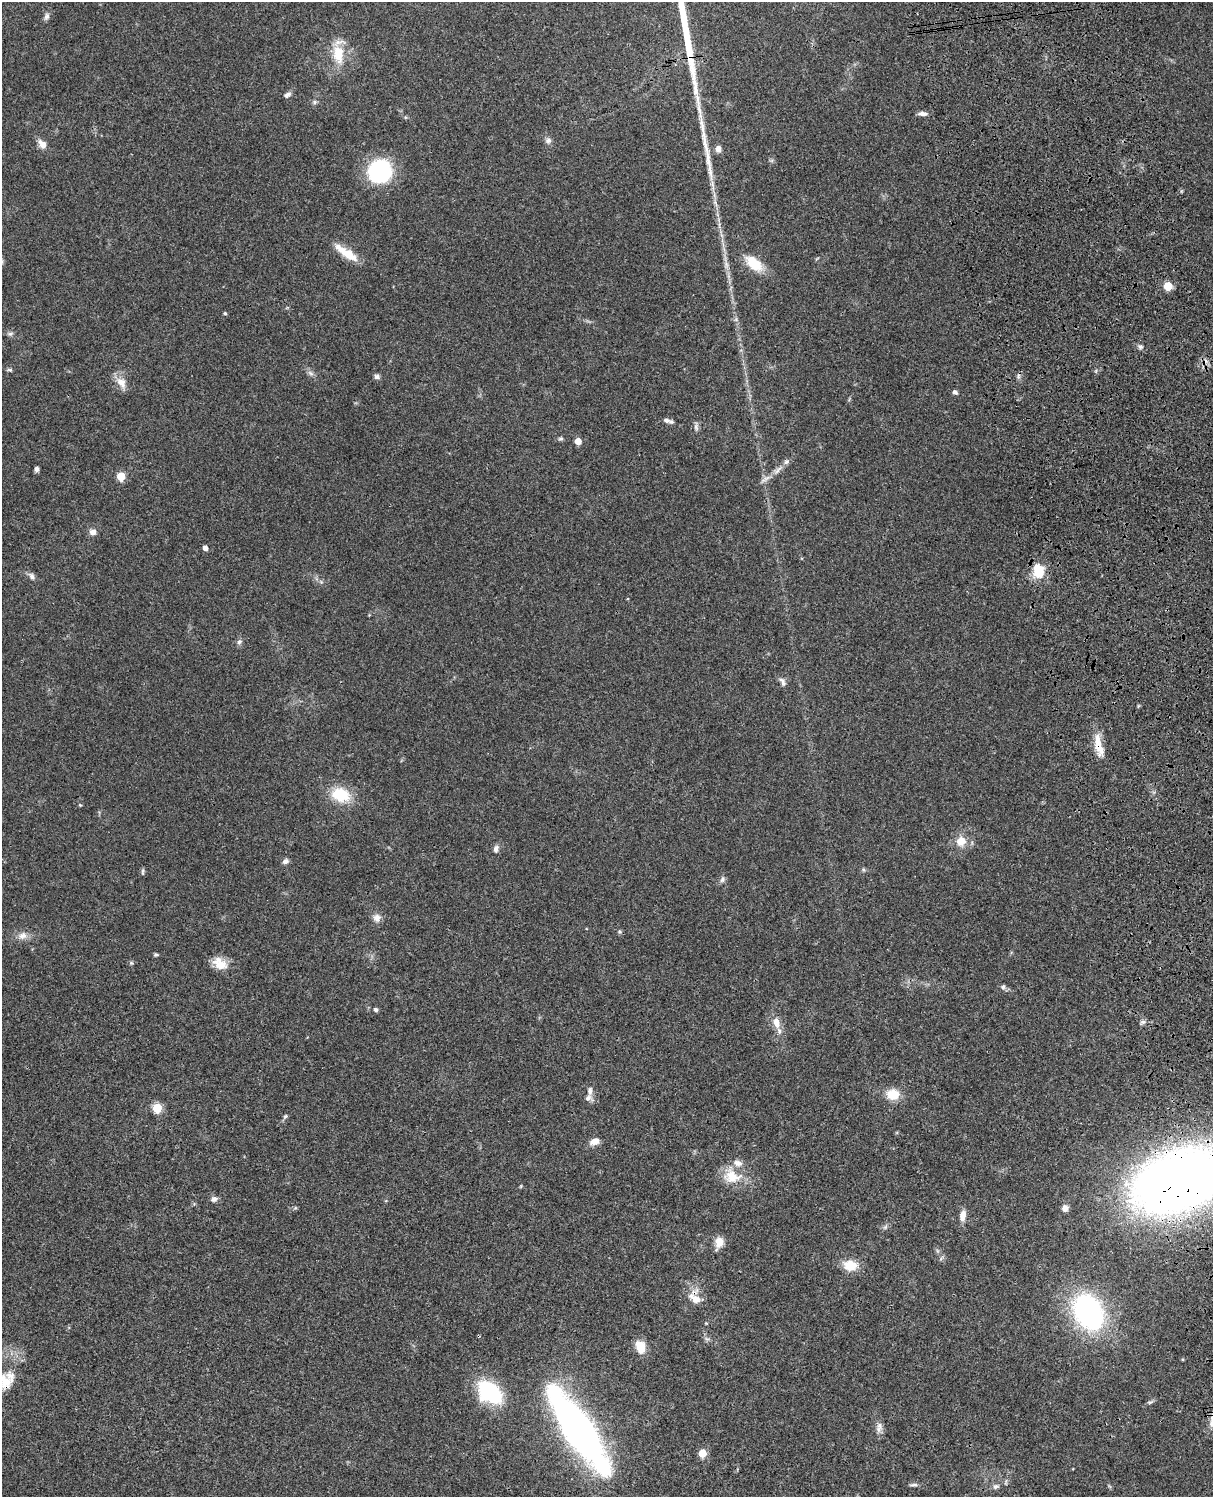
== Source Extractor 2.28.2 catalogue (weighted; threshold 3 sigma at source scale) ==
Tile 6 of 4 x 3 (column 2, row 2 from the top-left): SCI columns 1333-2543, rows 1772-3266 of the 5085 x 4925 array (HDU 1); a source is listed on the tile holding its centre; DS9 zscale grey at full resolution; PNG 1215 x 1499 px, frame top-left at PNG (2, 2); no overlay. Shown black and unused: <1% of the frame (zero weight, under 3 of 4 exposures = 6% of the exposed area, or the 3 px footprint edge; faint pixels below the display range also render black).
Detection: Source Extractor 2.28.2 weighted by HDU 2 'WHT'; one run over the whole footprint, this tile lists its part. Background 0.0895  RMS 0.0062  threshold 0.0278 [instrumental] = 3 sigma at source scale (4.5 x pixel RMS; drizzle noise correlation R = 1.50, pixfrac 1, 0.05/0.05 arcsec/px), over >= 5 px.
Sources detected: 84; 1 inside a brighter object's white glare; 1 cosmic-ray / hot-pixel residue — not listed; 2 inside a brighter listed object's ellipse — not listed separately; the other 80 listed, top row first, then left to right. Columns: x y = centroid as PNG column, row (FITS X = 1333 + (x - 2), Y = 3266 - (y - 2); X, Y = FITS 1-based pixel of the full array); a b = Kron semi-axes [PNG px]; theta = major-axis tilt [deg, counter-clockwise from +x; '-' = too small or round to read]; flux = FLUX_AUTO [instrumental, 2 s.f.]
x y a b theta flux
47 16 11 6 66 2.1
338 54 26 13 -83 15
287 95 9 6 25 2
314 102 6 5 - 1.1
922 114 11 5 -3 2.5
548 140 9 7 2 2.1
42 144 14 8 -49 4.5
718 149 9 7 87 3
380 171 21 20 - 60
712 185 15 5 -79 3.6
346 252 33 9 -35 12
754 263 25 13 -40 14
1168 286 5 5 - 23
225 313 5 4 - 0.81
10 334 8 5 17 1.4
1140 347 7 5 -2 1.4
10 370 7 4 -17 0.99
310 373 10 5 -27 1.9
1018 376 7 4 72 1.3
377 377 7 6 - 1.7
121 383 17 10 -57 6.4
955 392 6 4 -36 1.7
666 420 9 6 -20 2.4
696 427 10 6 -83 1.9
561 439 7 6 - 1.1
578 441 5 5 - 8
786 462 8 6 44 1.8
37 469 5 4 - 1.8
121 476 5 5 - 20
765 479 19 4 34 3.4
93 532 7 6 - 3.7
205 548 4 4 - 3.1
1039 572 14 10 -82 19
32 576 10 6 -55 2.4
239 642 8 7 - 1.7
783 682 12 6 -64 2.4
1099 746 31 9 -77 10
341 795 21 15 -19 21
80 805 5 4 - 0.62
961 841 11 11 - 7.9
496 849 10 7 79 2.3
285 861 8 6 25 2
143 871 10 3 90 0.94
722 879 9 5 72 1.7
377 918 11 11 - 3.6
620 932 6 5 - 0.91
23 936 13 10 28 4.4
156 955 6 4 6 0.91
131 963 6 5 - 0.95
220 964 20 13 -32 9.2
1003 987 7 5 73 1.2
376 1010 5 5 - 1.3
776 1022 14 9 -73 6.2
1143 1022 8 6 20 1.5
893 1094 15 13 -5 11
588 1098 12 9 -15 2.8
157 1108 5 5 - 34
285 1116 6 4 22 0.93
594 1141 13 8 21 4.3
732 1176 26 18 -9 15
1180 1180 80 41 16 790
521 1186 6 3 71 0.53
214 1199 9 7 19 2.3
295 1208 6 4 18 0.77
1065 1208 7 7 - 3.1
963 1215 14 7 81 4.7
885 1227 8 5 45 1.3
719 1242 13 9 76 6.8
850 1265 16 12 -7 11
695 1297 22 15 -66 9.5
1088 1312 26 18 -63 160
640 1347 15 10 -72 9
4 1382 20 19 - 13
490 1392 22 14 -40 67
1150 1402 9 4 18 1.2
879 1426 10 8 -58 3
578 1430 56 17 -56 470
702 1453 5 5 - 18
913 1485 13 4 2 1.5
996 1486 9 7 10 2
Overlapping masked pixels (flux is a lower limit): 4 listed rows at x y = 1099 746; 1180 1180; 695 1297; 4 1382
Isophote crosses this tile's border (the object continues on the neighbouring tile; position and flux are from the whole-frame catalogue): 2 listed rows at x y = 1180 1180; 4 1382